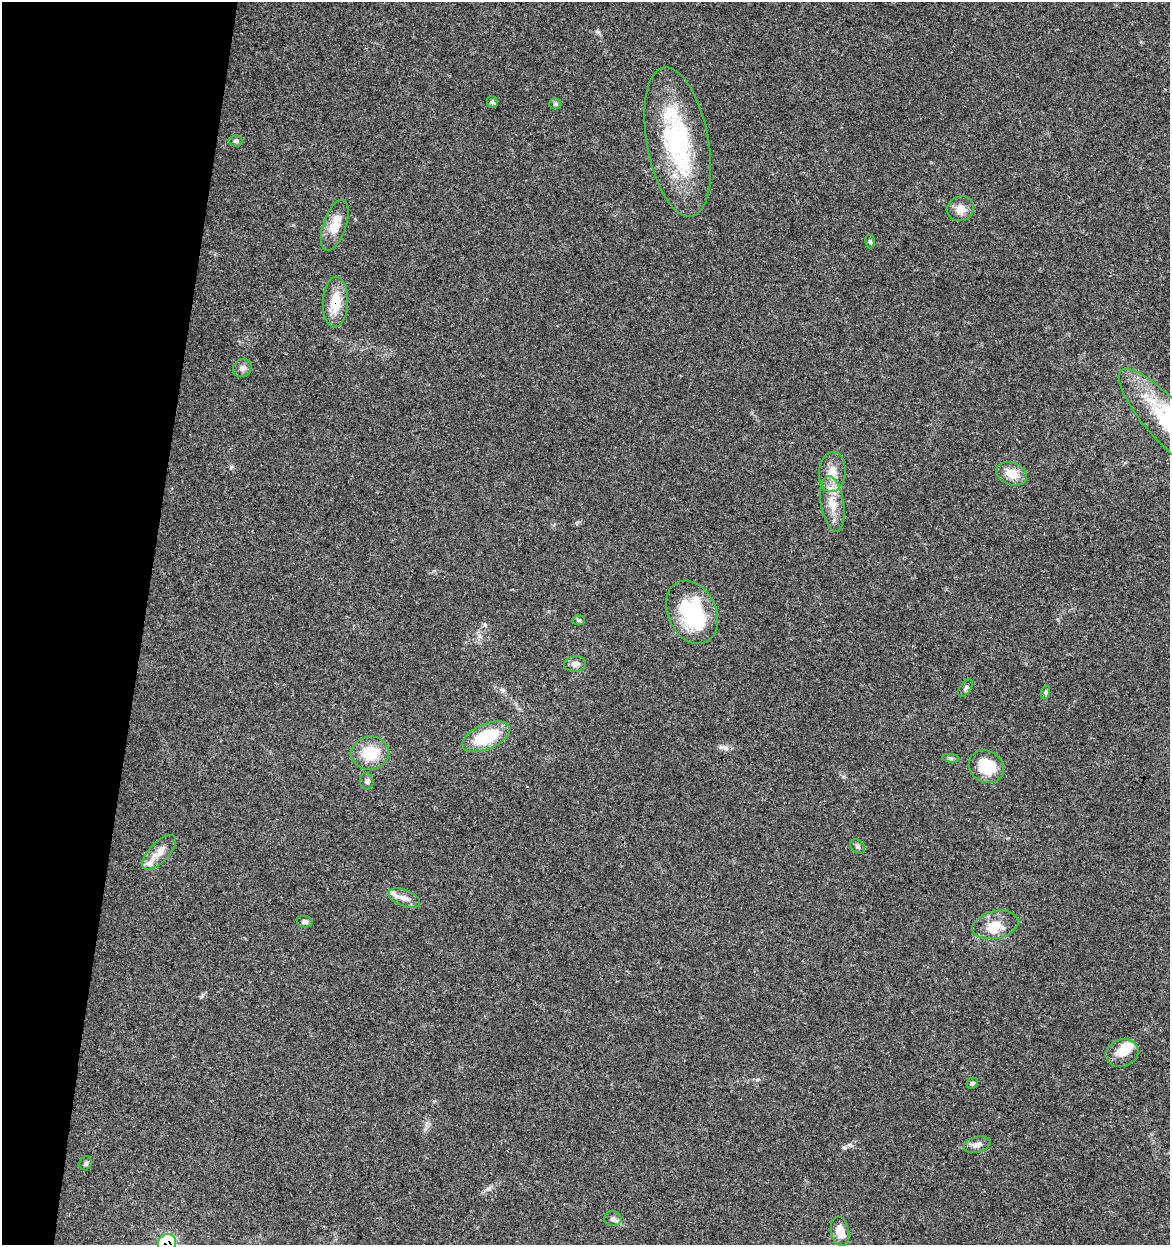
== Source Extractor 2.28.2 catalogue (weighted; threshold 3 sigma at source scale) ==
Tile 9 of 4 x 4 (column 1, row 3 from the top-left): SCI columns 287-1454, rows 1245-2487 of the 5182 x 4982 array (HDU 1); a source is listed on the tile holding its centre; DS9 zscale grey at full resolution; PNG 1172 x 1247 px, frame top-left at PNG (2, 2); each listed source drawn as its Kron ellipse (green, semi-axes under 4 px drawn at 4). Shown black and unused: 12% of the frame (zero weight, under 3 of 4 exposures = <1% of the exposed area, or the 3 px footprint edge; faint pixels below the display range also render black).
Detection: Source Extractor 2.28.2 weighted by HDU 2 'WHT'; one run over the whole footprint, this tile lists its part. Background 0.0353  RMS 0.0034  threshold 0.0155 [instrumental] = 3 sigma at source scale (4.5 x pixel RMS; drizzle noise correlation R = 1.50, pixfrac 1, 0.0396/0.0396 arcsec/px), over >= 5 px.
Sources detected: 40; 2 inside a brighter object's white glare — neither listed nor drawn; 3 inside a brighter listed object's ellipse — not listed separately; the other 35 listed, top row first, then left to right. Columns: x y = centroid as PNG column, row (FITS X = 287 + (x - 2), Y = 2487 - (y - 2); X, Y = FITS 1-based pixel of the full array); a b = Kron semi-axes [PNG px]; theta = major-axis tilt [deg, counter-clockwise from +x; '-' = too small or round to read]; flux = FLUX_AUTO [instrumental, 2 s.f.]
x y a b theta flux
492 102 6 5 - 0.68
555 104 6 5 - 0.6
236 141 6 6 - 0.79
678 142 76 31 -79 46
961 209 14 12 25 3.4
335 225 27 11 71 5.8
870 242 7 5 -74 0.56
336 302 25 12 87 8.3
242 368 10 8 37 1.5
1169 423 71 20 -48 33
832 472 20 13 83 5
1012 474 16 11 -20 5.2
832 504 28 11 -81 6.5
692 612 33 24 -64 27
579 620 6 5 - 0.56
575 664 11 8 6 1.8
966 688 10 5 54 0.82
1046 692 7 4 72 0.54
486 737 25 12 24 16
370 753 19 16 8 10
951 758 9 3 -6 0.62
986 767 18 15 -32 12
367 781 8 6 -74 0.99
857 846 8 6 -44 0.91
159 852 22 10 46 4
404 898 17 8 -22 2.8
305 922 8 5 -7 0.99
995 925 23 13 12 6.4
1122 1053 16 13 18 4.7
972 1083 6 5 - 0.62
977 1145 13 7 16 2
86 1163 7 6 - 0.72
613 1219 9 7 -7 1.2
840 1231 15 9 -78 4.4
167 1243 9 8 - 36
Overlapping masked pixels (flux is a lower limit): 2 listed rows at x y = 336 302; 167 1243
Isophote crosses this tile's border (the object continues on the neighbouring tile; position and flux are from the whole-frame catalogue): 2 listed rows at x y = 1169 423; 167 1243